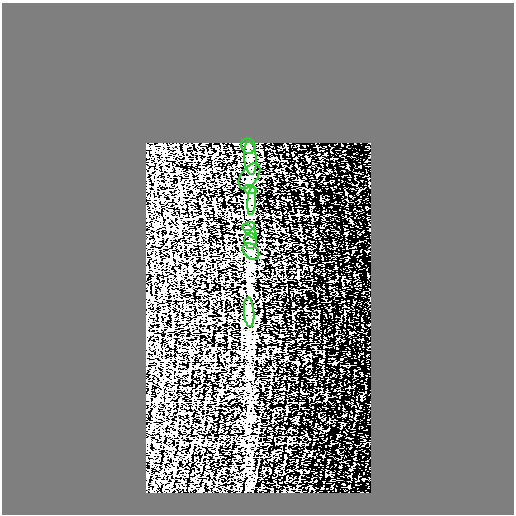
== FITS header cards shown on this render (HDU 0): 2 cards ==
NAXIS1  =                  512
NAXIS2  =                  512

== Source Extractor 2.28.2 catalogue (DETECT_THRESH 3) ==
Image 512 x 512 px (HDU 0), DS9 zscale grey, 1 PNG px = 1 image px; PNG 516 x 516 px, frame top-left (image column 1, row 512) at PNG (2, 3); each listed source drawn as its Kron ellipse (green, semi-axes under 4 px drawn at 4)
Background 0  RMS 4.5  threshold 13.6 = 3 sigma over >= 5 px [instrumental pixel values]
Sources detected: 10; all 10 listed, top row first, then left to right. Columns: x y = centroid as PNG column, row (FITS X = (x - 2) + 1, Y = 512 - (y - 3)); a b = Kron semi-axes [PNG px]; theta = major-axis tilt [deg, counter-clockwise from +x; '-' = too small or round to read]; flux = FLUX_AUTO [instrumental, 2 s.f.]
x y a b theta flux
248 146 8 7 - 880
250 158 17 6 -85 2300
249 176 14 8 54 1900
250 189 7 4 -19 540
252 201 14 4 85 1300
249 226 6 4 19 460
250 231 9 3 -45 620
251 241 8 6 -85 1100
251 251 10 7 -47 1400
249 312 15 5 -86 1800